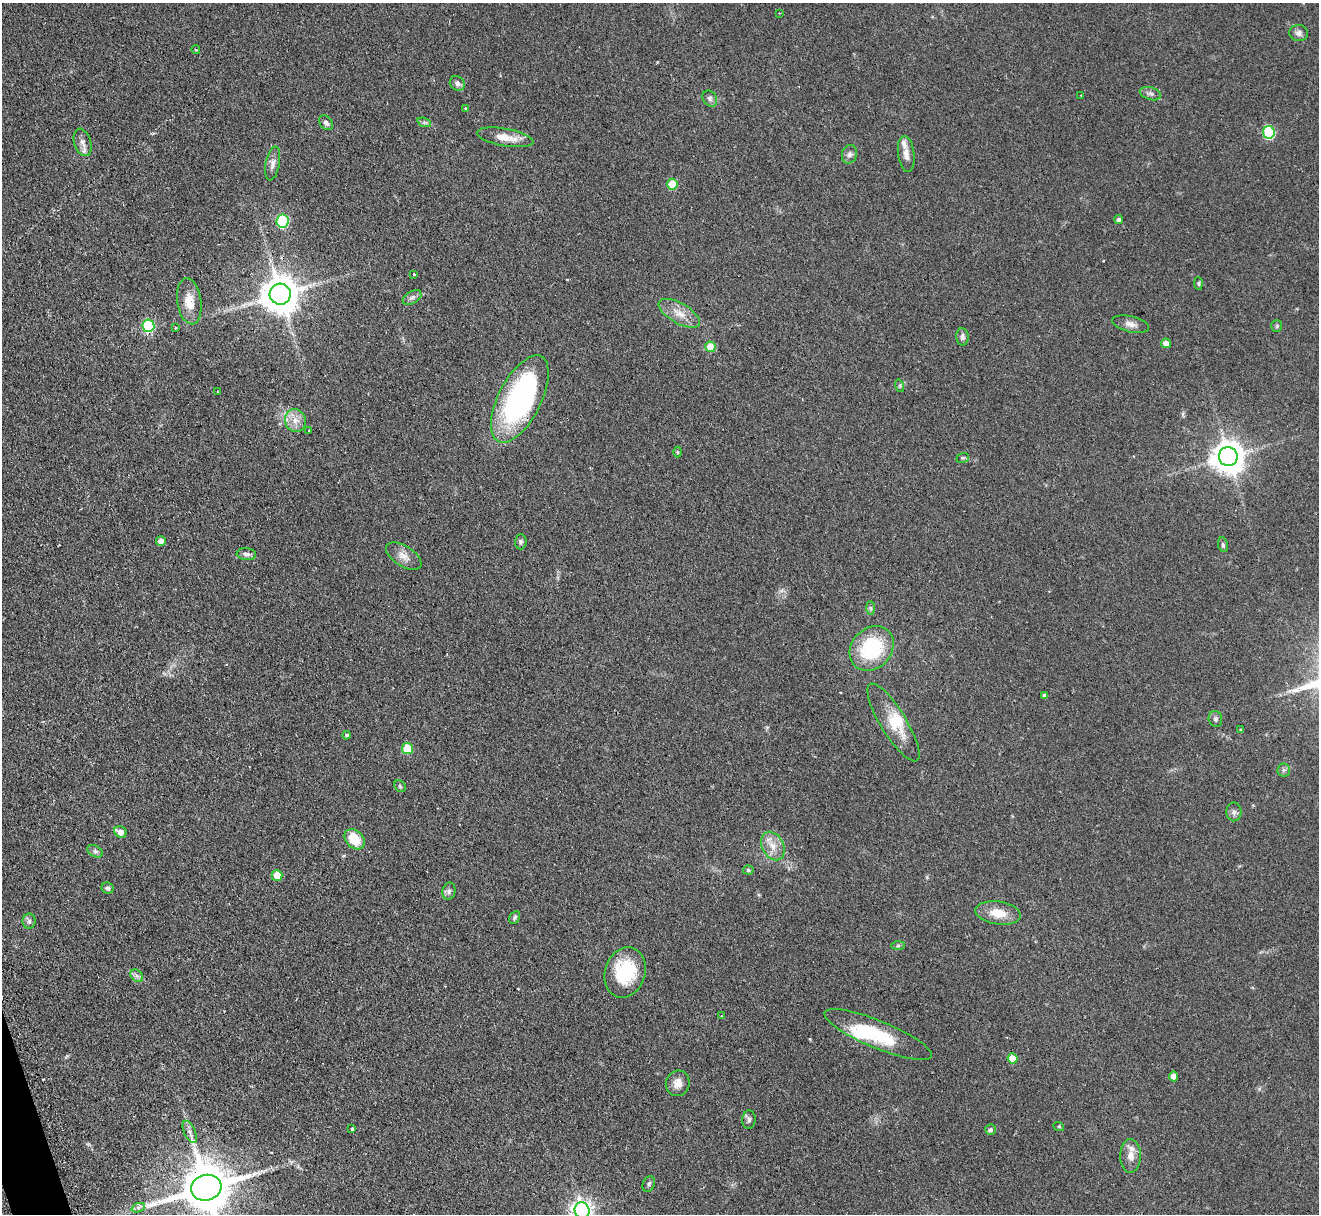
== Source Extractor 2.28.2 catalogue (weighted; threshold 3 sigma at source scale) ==
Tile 7 of 4 x 4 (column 3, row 2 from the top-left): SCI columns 2671-3987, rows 2597-3808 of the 5340 x 5316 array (HDU 1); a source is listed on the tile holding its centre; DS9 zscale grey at full resolution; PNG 1321 x 1216 px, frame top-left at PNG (2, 3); each listed source drawn as its Kron ellipse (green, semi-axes under 4 px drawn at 4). Shown black and unused: <1% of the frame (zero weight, under 2 of 3 exposures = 4% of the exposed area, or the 3 px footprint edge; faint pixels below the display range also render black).
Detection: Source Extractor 2.28.2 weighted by HDU 2 'WHT'; one run over the whole footprint, this tile lists its part. Background 0.0738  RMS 0.0062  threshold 0.0277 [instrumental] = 3 sigma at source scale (4.5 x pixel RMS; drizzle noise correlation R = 1.50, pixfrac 1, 0.05/0.05 arcsec/px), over >= 5 px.
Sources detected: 91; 1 inside a brighter object's white glare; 2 cosmic-ray / hot-pixel residue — neither listed nor drawn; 3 inside a brighter listed object's ellipse — not listed separately; the other 85 listed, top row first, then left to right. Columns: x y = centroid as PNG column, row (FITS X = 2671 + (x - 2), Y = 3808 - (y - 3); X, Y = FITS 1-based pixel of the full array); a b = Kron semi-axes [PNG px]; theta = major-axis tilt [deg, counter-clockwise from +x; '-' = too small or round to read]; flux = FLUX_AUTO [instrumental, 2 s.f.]
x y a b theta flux
780 13 3 2 - 0.38
1299 33 9 8 - 2.5
196 50 4 3 - 0.65
457 83 8 6 -40 2.1
1150 94 11 6 -17 1.9
1081 95 2 2 - 0.6
710 99 8 6 -57 2
465 108 4 3 - 0.58
424 122 7 4 -19 1.2
326 123 8 6 -50 2
1269 132 6 6 - 48
505 137 28 8 -10 8.8
83 142 14 8 -72 3.7
849 154 9 7 74 2.3
906 154 18 8 -83 4.5
273 163 17 7 79 3.6
672 184 5 5 - 17
1119 219 4 4 - 1.6
282 221 7 6 - 50
414 274 3 2 - 0.61
1198 283 6 4 -86 0.76
280 294 10 10 - 1500
412 297 10 6 30 2
189 301 23 12 -81 9.8
679 313 23 10 -30 8
1131 324 19 8 -13 3.6
148 326 6 6 - 53
1277 326 6 5 - 0.87
176 328 3 3 - 0.61
962 337 9 6 -85 2
1166 343 5 4 - 5.3
710 347 5 5 - 12
900 386 6 4 -73 0.88
217 391 3 3 - 0.65
520 399 47 21 63 120
295 420 11 10 - 5.2
308 430 3 3 - 1.3
678 452 5 3 - 0.72
1228 457 9 9 - 980
963 458 6 5 - 0.83
161 541 5 5 - 3
521 542 7 6 - 1.4
1223 545 7 5 -79 1.2
246 554 10 6 -7 2
404 556 20 10 -32 5.4
871 608 7 4 -89 1.2
872 648 24 20 47 42
1044 696 4 4 - 2.3
1215 719 8 6 -76 1.6
893 722 45 13 -58 16
1241 730 4 3 - 0.86
346 735 4 4 - 1
407 749 5 5 - 21
1284 770 6 6 - 1.4
400 786 6 5 - 1
1234 812 9 7 90 2.1
120 832 6 5 - 4.8
355 839 11 8 -47 15
773 846 15 10 -63 6.9
95 851 8 5 -29 1.6
748 870 5 4 - 0.92
277 875 5 5 - 12
108 888 6 5 - 1.5
449 891 8 6 76 1.9
998 913 23 11 -8 11
515 917 7 5 60 1.1
29 921 8 6 89 1.6
898 946 7 4 1 0.97
625 972 26 20 71 30
137 976 7 5 -45 1.9
721 1016 3 3 - 0.9
878 1035 58 14 -22 32
1012 1058 5 5 - 11
1173 1076 5 4 - 5.8
678 1083 13 12 - 5.2
749 1120 9 6 87 2
1059 1127 5 3 - 0.52
352 1129 4 3 - 2.2
990 1130 5 5 - 1.5
190 1132 12 5 -65 2.8
1130 1156 17 10 89 5.7
649 1184 8 6 65 1.3
206 1188 15 13 15 3000
138 1208 7 4 19 1.7
582 1210 8 7 - 350
Overlapping masked pixels (flux is a lower limit): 1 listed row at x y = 878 1035
Isophote crosses this tile's border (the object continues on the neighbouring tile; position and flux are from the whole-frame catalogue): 2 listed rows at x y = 206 1188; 582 1210